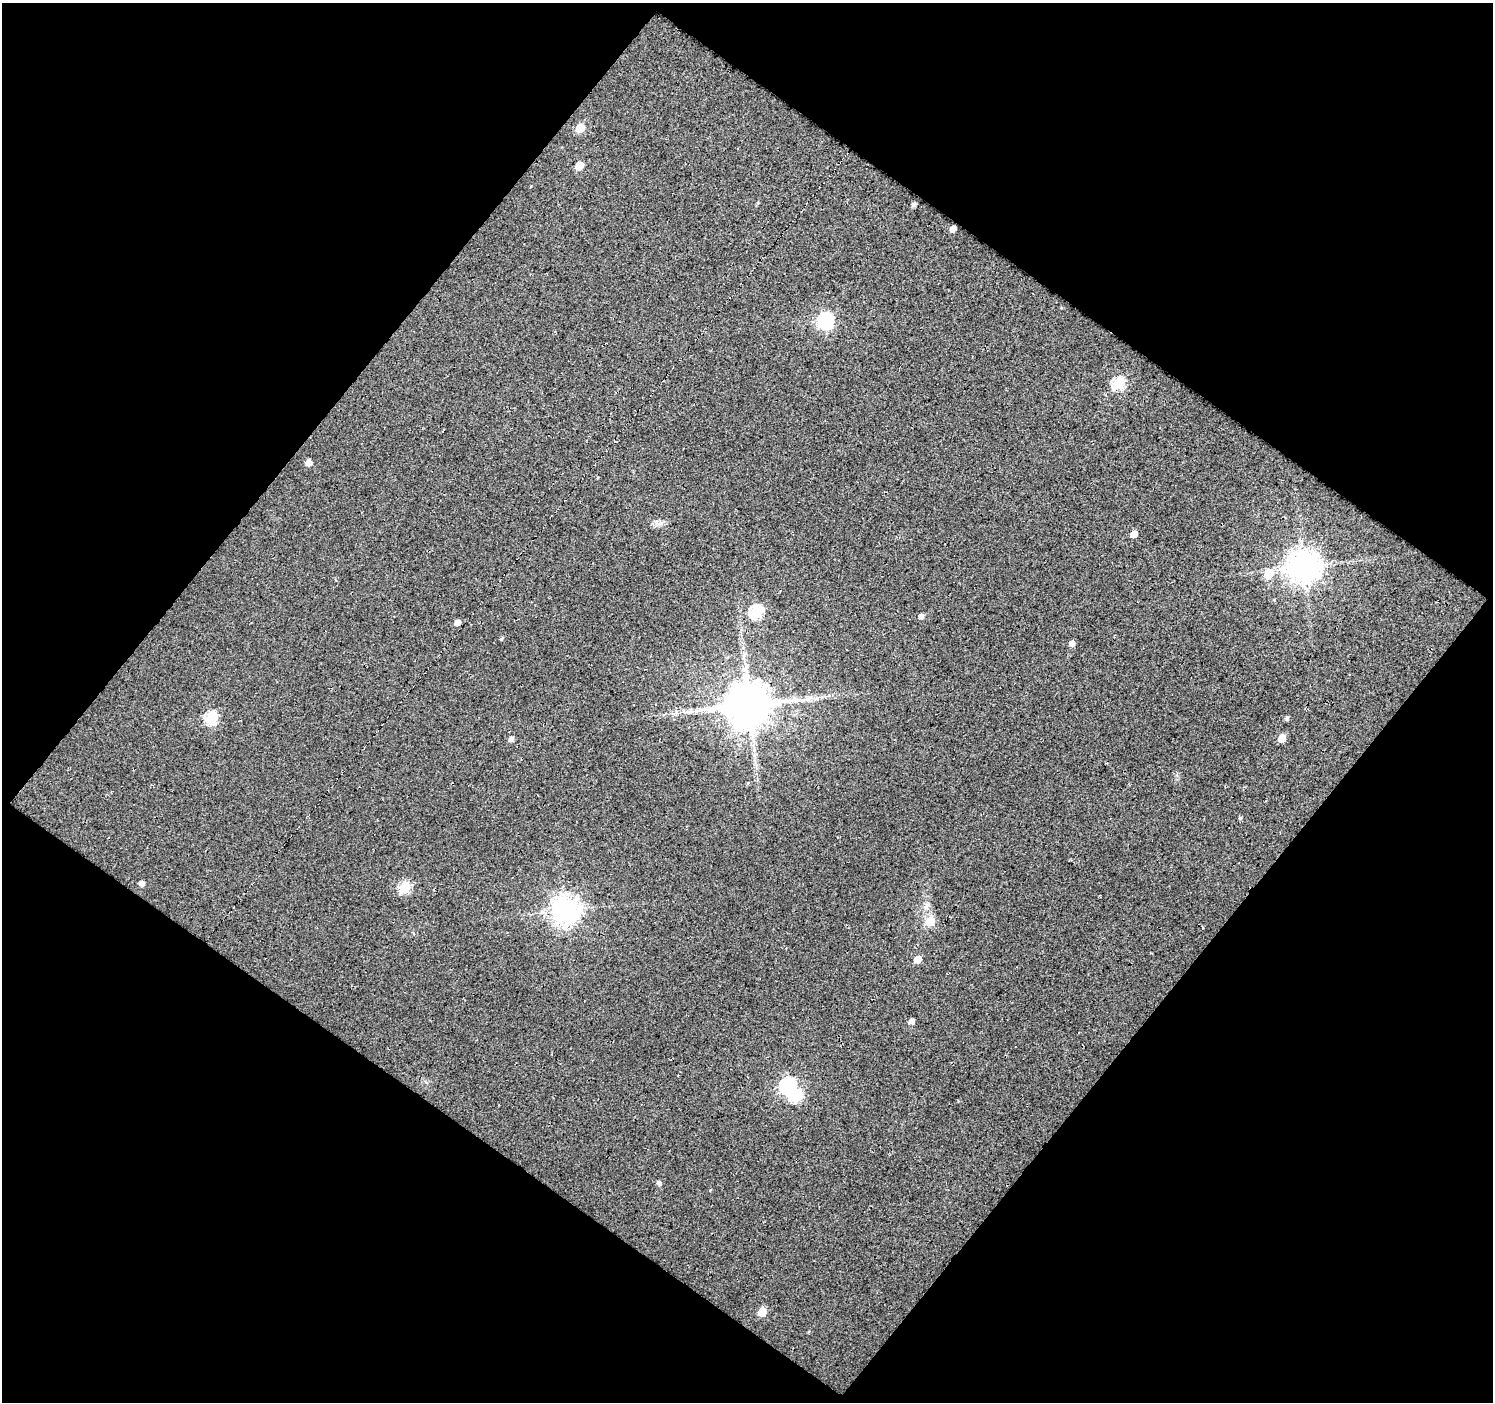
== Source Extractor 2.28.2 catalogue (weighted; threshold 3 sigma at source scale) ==
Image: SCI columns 1-1491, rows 49-1448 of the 1491 x 1500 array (HDU 1 of 3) = the unmasked area's bounding box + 8 px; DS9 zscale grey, full resolution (1 PNG px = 1 image px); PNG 1495 x 1404 px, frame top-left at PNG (2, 3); no overlay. Shown black and unused: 50% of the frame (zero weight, under 3 of 5 exposures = <1% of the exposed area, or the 3 px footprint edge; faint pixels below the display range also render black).
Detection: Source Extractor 2.28.2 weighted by HDU 2 'WHT'. Background 0.0116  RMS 0.015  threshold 0.0669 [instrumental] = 3 sigma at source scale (4.5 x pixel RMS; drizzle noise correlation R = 1.50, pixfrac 1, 0.0396/0.0396 arcsec/px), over >= 5 px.
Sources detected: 35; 1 inside a brighter object's white glare — not listed; the other 34 listed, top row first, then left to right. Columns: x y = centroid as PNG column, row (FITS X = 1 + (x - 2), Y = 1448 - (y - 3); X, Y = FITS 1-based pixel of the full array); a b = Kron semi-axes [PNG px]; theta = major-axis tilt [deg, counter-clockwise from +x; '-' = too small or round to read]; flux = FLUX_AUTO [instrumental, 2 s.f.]
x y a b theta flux
580 128 6 5 - 39
579 166 6 5 - 32
914 205 4 4 - 4.5
953 229 5 4 - 8.4
825 321 7 6 - 310
1119 384 6 6 - 140
308 462 5 5 - 11
660 523 7 4 19 4.1
1134 534 5 4 - 16
1304 567 10 9 - 2600
1268 574 7 6 - 32
756 612 6 6 - 160
921 616 5 5 - 5.9
458 622 5 5 - 7.5
501 639 4 4 - 1.8
1072 643 5 5 - 7.4
809 698 12 3 15 5.7
749 705 14 13 - 5500
211 718 7 6 - 140
1287 718 5 5 - 2.7
1282 738 5 5 - 27
511 739 5 5 - 5.6
748 783 5 3 - 1.5
1240 818 4 4 - 2.3
142 883 5 4 - 6.7
405 888 6 6 - 110
926 907 7 6 - 5.1
565 910 9 8 - 1700
930 921 6 6 - 48
917 959 6 5 - 19
911 1021 5 4 - 7.8
788 1086 8 7 - 350
659 1183 5 5 - 4.3
762 1312 6 5 - 38